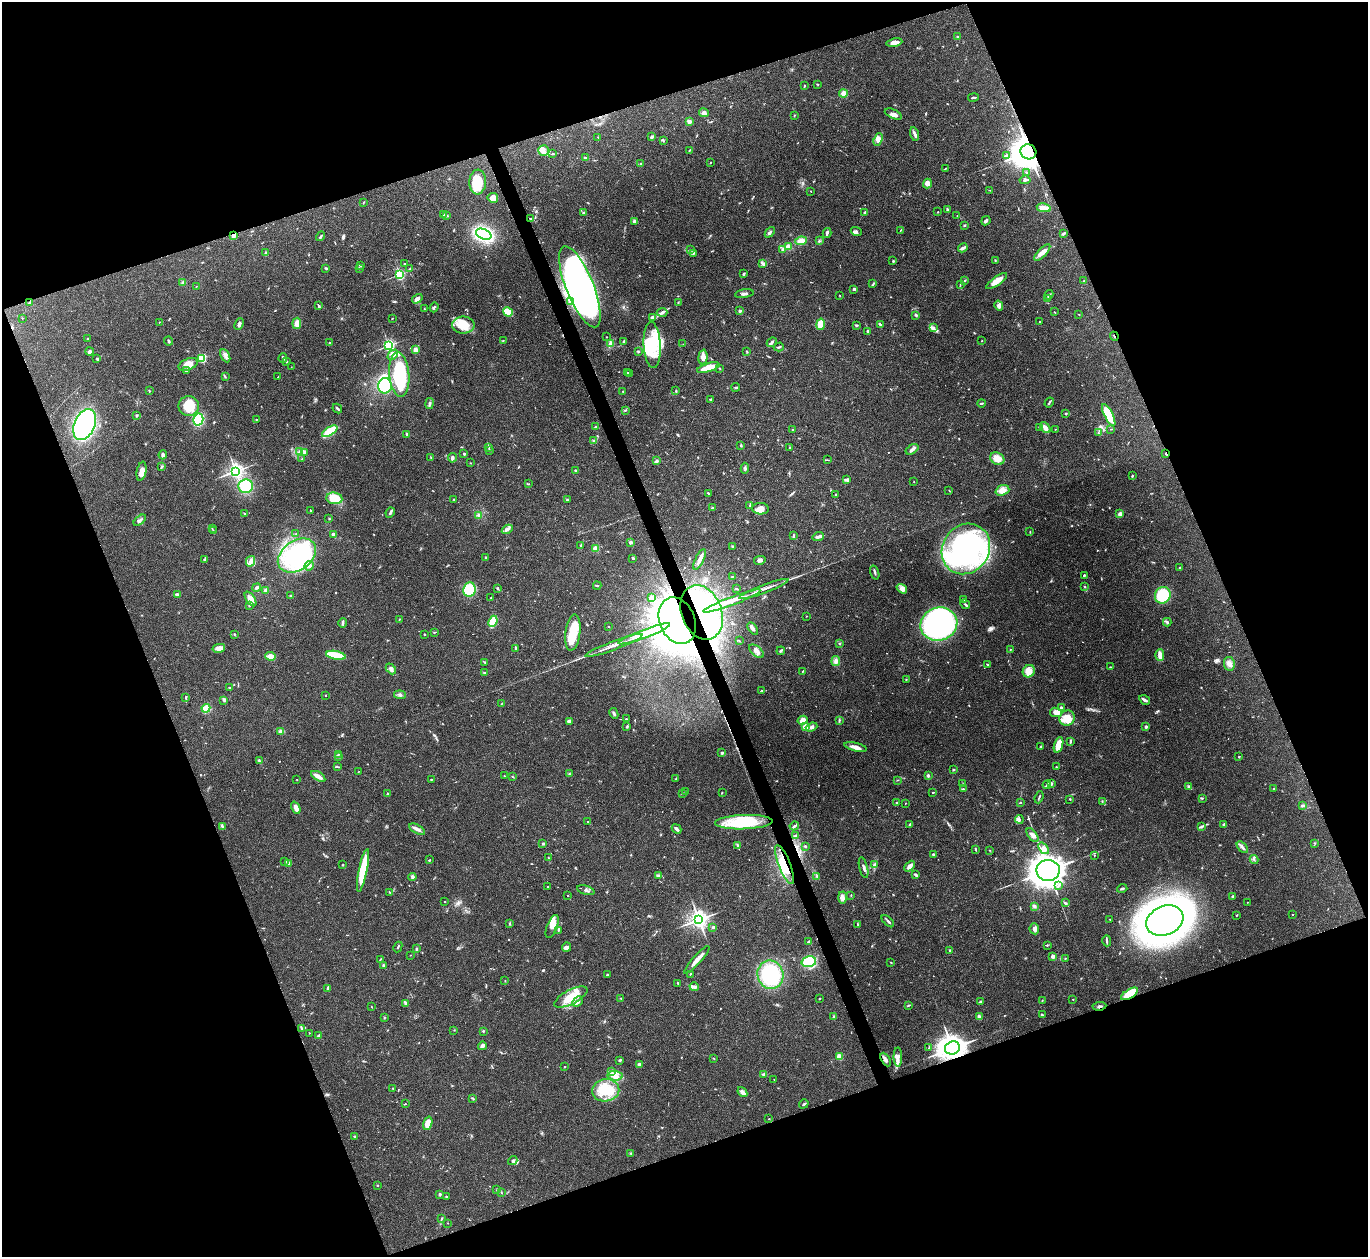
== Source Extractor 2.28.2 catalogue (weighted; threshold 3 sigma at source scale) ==
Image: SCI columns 1-5461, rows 151-5170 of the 5463 x 5449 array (HDU 1 of 3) = the unmasked area's bounding box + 8 px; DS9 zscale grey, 4 x 4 block average (1 PNG px = mean of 4 x 4 image px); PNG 1370 x 1259 px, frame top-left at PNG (2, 2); each listed source drawn as its Kron ellipse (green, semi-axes under 4 px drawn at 4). Shown black and unused: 41% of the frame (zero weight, under 3 of 4 exposures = <1% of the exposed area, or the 3 px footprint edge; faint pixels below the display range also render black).
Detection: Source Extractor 2.28.2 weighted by HDU 2 'WHT'. Background 0.122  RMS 0.0047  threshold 0.0211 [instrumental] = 3 sigma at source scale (4.5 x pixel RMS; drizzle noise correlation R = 1.50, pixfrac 1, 0.05/0.05 arcsec/px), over >= 5 px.
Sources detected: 799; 4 too faint to see at this stretch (4 x 4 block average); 12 inside a brighter object's white glare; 8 cosmic-ray / hot-pixel residue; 1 long thin detection or spike segment (spike, bleed or trail) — neither listed nor drawn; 15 coinciding with a brighter row at this scale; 35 inside a brighter listed object's ellipse — not listed separately; of the other 724, all 500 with FLUX_AUTO >= 1.21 (the completeness limit of this list) listed and drawn (224 fainter detections not listed), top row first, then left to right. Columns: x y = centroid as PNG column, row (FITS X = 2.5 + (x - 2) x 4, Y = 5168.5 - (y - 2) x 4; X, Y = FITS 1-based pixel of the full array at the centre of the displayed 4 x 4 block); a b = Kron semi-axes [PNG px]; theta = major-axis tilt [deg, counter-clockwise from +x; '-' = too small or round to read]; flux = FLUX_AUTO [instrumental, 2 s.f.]
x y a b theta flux
957 37 2 2 - 1.4
894 42 8 3 10 24
817 84 2 2 - 2.2
804 86 2 2 - 3.3
843 94 4 3 - 18
974 97 5 2 - 5.5
704 113 5 4 - 9
893 114 9 4 -24 13
794 115 2 2 - 1.9
689 122 2 2 - 64
915 134 7 3 -76 7.8
598 137 2 2 - 1.6
652 137 3 2 - 6.9
878 139 6 4 70 16
663 141 2 2 - 1.9
690 150 3 2 - 2.5
544 151 5 5 - 11
1028 152 8 7 - 3200
553 154 4 2 - 3.2
1006 156 2 2 - 18
585 158 2 2 - 21
710 163 3 2 - 1.3
640 164 3 2 - 1.5
945 169 3 2 - 1.6
1027 172 2 2 - 1.9
1025 180 5 3 - 5.2
478 182 12 8 87 65
927 183 5 4 - 15
990 190 2 2 - 1.5
811 191 2 2 - 1.7
493 198 5 5 - 24
363 203 3 2 - 1.3
1044 208 7 3 -10 23
947 209 3 2 - 2.7
865 212 3 2 - 4.3
938 212 2 2 - 1.5
584 213 3 2 - 5.8
444 214 2 2 - 1.9
447 216 4 2 - 2.5
957 216 2 2 - 1.3
530 218 3 2 - 2.2
634 221 3 2 - 8.1
986 221 5 2 - 6.3
965 225 2 2 - 2.6
900 230 3 2 - 1.6
770 232 6 2 48 5.6
856 232 5 3 - 6.4
827 233 5 2 - 5.1
1064 233 3 2 - 3.1
484 234 8 5 -23 360
234 235 3 2 - 16
321 236 5 2 - 4
801 241 6 4 8 20
819 241 2 2 - 2
788 247 4 3 - 18
963 248 5 2 - 14
691 250 2 2 - 1.8
783 250 4 3 - 5.9
1042 252 11 4 46 17
265 253 2 2 - 4.9
693 254 2 2 - 1.7
995 260 3 2 - 1.8
893 261 3 2 - 2.1
762 263 4 3 - 4.7
404 264 2 2 - 2
360 265 3 2 - 2.8
326 268 4 2 - 3.4
359 268 3 2 - 2.5
410 269 3 2 - 3.1
399 274 2 2 - 410
744 274 3 2 - 3.6
965 281 3 2 - 2.1
997 281 12 3 36 37
1084 281 2 2 - 1.2
183 283 4 3 - 6.9
873 284 2 2 - 1.5
960 284 2 2 - 1.2
196 287 2 2 - 1.3
580 287 43 13 -68 1400
854 289 4 3 - 5.3
744 294 9 2 9 6.1
1049 295 5 2 - 3.3
840 296 2 2 - 1.5
1047 298 4 2 - 3.9
417 299 6 4 32 12
570 301 4 2 - 4.5
678 302 2 2 - 1.4
30 303 4 2 - 5.9
999 305 5 4 - 11
319 306 4 2 - 3.3
434 307 5 2 - 3.8
424 309 2 2 - 1.3
740 311 2 2 - 22
508 312 5 3 - 48
662 312 5 3 - 6.9
1054 312 2 2 - 1.2
1079 314 2 2 - 1.7
916 315 3 3 - 3.4
22 318 2 2 - 1.6
392 318 2 2 - 1.5
652 318 4 3 - 8.5
1040 321 2 2 - 1.4
159 322 2 2 - 1.5
297 323 6 4 82 14
239 324 6 3 64 7.6
821 324 6 3 81 46
880 324 4 2 - 2.9
463 325 11 8 0 53
856 325 3 2 - 2.3
933 328 4 2 - 4.9
868 331 3 2 - 4.5
1114 336 4 2 - 2.7
606 337 2 2 - 1.6
87 339 2 2 - 6.2
503 340 2 2 - 1.3
168 341 4 2 - 4.2
982 341 2 2 - 1.7
330 342 2 2 - 2.7
623 342 3 2 - 3.6
772 342 5 3 - 6.3
610 343 4 2 - 4.9
683 344 2 2 - 1.4
652 345 23 8 -87 120
389 346 2 2 - 520
779 347 5 2 - 3.4
416 350 2 2 - 25
90 351 4 3 - 5.5
639 352 2 2 - 1.3
747 352 3 2 - 2.2
393 355 6 4 46 9.1
225 356 7 3 -63 9.8
703 357 7 4 86 17
202 358 2 2 - 270
283 358 5 2 - 6.9
97 359 3 2 - 2.3
286 361 3 2 - 2
188 364 10 5 21 30
291 367 2 2 - 1.2
708 368 12 3 17 50
719 368 2 2 - 2.1
186 371 3 2 - 2
628 372 2 2 - 2.8
629 374 2 2 - 2.6
399 375 22 10 -85 240
225 377 2 2 - 2.2
278 377 2 2 - 3.9
385 386 8 7 - 100
736 387 4 2 - 3.2
149 391 2 2 - 2
623 391 2 2 - 6.7
676 391 3 2 - 2.5
711 400 4 2 - 3.1
1049 402 5 2 - 4.2
429 403 5 3 - 5.9
981 403 4 2 - 4.1
189 406 10 10 - 65
337 409 5 2 - 3.9
626 410 4 2 - 2.3
1066 413 2 2 - 12
137 415 2 2 - 17
1109 415 12 4 -63 120
198 419 6 5 - 170
256 419 2 2 - 1.4
85 425 16 10 67 620
596 427 3 2 - 2.4
1040 427 4 2 - 3.8
1045 427 6 3 -50 15
793 429 2 2 - 7.5
1055 429 2 2 - 1.3
1111 429 2 2 - 1.5
330 431 8 3 31 84
1099 433 4 2 - 2.7
407 434 2 2 - 6.7
594 441 3 2 - 2.9
741 446 2 2 - 1.9
489 447 3 2 - 2.3
790 448 2 2 - 2.5
912 449 7 3 32 8.2
490 450 2 2 - 1.4
299 452 3 3 - 4.8
305 452 3 2 - 3.3
1165 453 2 2 - 2.2
464 454 3 2 - 3
163 455 4 3 - 8.3
431 458 3 2 - 1.4
452 458 5 3 - 6.4
302 459 2 2 - 1.4
997 459 7 6 - 29
657 460 3 2 - 4.6
827 460 3 2 - 1.8
470 463 2 2 - 1.3
161 467 3 2 - 2.4
745 468 5 2 - 4.4
575 470 2 2 - 8.7
141 471 10 4 78 25
236 471 3 3 - 970
1132 476 3 2 - 3
846 480 3 3 - 4
914 482 2 2 - 1.3
528 484 3 2 - 1.3
246 486 7 7 - 89
1002 490 7 5 19 25
949 491 3 2 - 1.3
708 493 3 2 - 2.2
835 495 3 2 - 1.8
334 498 8 6 -6 62
454 499 2 2 - 2.1
567 500 2 2 - 2.4
750 505 3 2 - 1.8
712 507 3 2 - 2.5
760 509 8 5 -2 30
311 510 3 2 - 1.6
390 513 5 2 - 5.4
244 514 3 2 - 2.1
1120 514 4 3 - 11
479 515 3 2 - 3.4
329 519 2 2 - 1.9
140 520 7 2 39 8.2
212 529 2 2 - 1.9
507 529 6 3 30 7.2
214 531 3 2 - 1.4
1030 532 2 2 - 1.3
296 534 2 2 - 1.5
333 534 2 2 - 28
793 536 3 2 - 5.1
818 536 6 3 18 9.9
631 542 2 2 - 11
581 545 2 2 - 10
732 546 2 2 - 2.2
596 549 2 2 - 120
966 549 26 23 55 620
297 555 21 14 36 350
485 558 3 2 - 1.7
633 558 3 2 - 2.8
700 559 11 3 64 15
204 560 2 2 - 2.3
760 560 6 3 13 7.5
250 561 5 4 - 11
309 566 5 4 - 10
1180 567 3 2 - 1.4
875 572 7 2 -71 5.1
1084 575 2 2 - 3.3
732 576 3 2 - 2.2
597 585 4 2 - 3.1
1085 586 3 2 - 2
257 588 4 2 - 5.4
498 588 3 2 - 1.4
469 589 7 6 - 98
737 589 2 2 - 4.4
764 589 26 2 21 21
902 589 6 4 -35 14
266 590 3 2 - 9.5
178 594 3 2 - 9.8
1163 595 8 7 - 110
291 596 3 2 - 3.1
491 598 2 2 - 1.4
652 598 2 2 - 60
251 599 8 4 -56 26
964 600 4 2 - 3.6
732 601 30 2 21 58
965 604 5 3 - 5.9
249 606 2 2 - 1.8
702 612 28 20 -69 1400
807 616 2 2 - 1.3
399 619 2 2 - 1.5
493 621 6 3 67 76
677 621 24 17 -67 4600
1167 622 4 2 - 3.8
343 623 5 2 - 4.7
939 624 18 16 19 1000
608 626 2 2 - 1.3
753 629 7 3 -54 7.5
434 632 3 2 - 2.3
573 633 18 7 83 81
234 634 3 2 - 2.3
424 634 2 2 - 2.5
644 634 27 3 20 71
739 640 2 2 - 1.6
839 643 2 2 - 2.1
614 645 30 2 21 26
219 648 6 4 12 21
516 648 2 2 - 3.2
1010 649 2 2 - 1.6
756 651 9 4 -40 16
781 651 4 2 - 4.1
336 655 10 4 -11 74
1160 655 5 3 - 17
270 656 5 3 - 22
836 661 5 4 - 12
485 662 2 2 - 1.8
987 664 3 2 - 2.3
1229 664 7 5 -80 13
1110 667 2 2 - 1.8
391 669 6 3 -47 7.5
803 671 2 2 - 1.7
1029 671 6 5 - 28
485 673 2 2 - 1.8
906 679 2 2 - 1.6
230 687 2 2 - 1.7
762 690 2 2 - 1.6
326 695 2 2 - 6.2
400 695 6 2 -6 4.1
186 697 3 2 - 3
1145 700 6 2 -31 9.7
224 701 3 2 - 1.6
502 703 2 2 - 1.6
1061 707 3 2 - 3.2
206 708 4 4 - 28
1056 712 6 4 -8 14
614 713 6 2 -63 4.7
1067 718 8 7 - 41
626 719 2 2 - 2.4
802 720 5 4 - 19
839 720 3 2 - 2.9
569 721 3 3 - 8
806 726 2 2 - 120
626 727 3 2 - 2.4
812 727 6 3 21 11
1146 727 3 2 - 4.9
281 731 3 3 - 14
1070 741 3 2 - 3.9
1058 745 8 4 73 42
1041 746 3 2 - 2.6
856 747 11 3 -14 21
722 753 2 2 - 4.1
338 754 2 2 - 1.4
338 757 3 2 - 1.5
1239 757 2 2 - 2.4
259 761 4 2 - 3.5
337 766 2 2 - 2.1
1056 767 3 2 - 2.1
954 770 3 2 - 2.2
358 772 3 2 - 1.4
569 774 3 2 - 1.6
318 776 8 3 -31 18
504 776 2 2 - 1.3
928 776 3 2 - 5.9
513 777 3 2 - 1.7
676 778 3 2 - 1.5
431 779 2 2 - 1.3
297 780 2 2 - 2.3
897 780 3 2 - 1.7
963 784 2 2 - 1.4
1051 784 3 2 - 4.5
1047 785 4 2 - 3.7
1189 787 3 2 - 2.9
963 789 3 2 - 2.7
1274 789 2 2 - 1.2
685 792 2 2 - 1.5
722 792 2 2 - 1.8
933 792 2 2 - 7.7
683 793 3 2 - 2.5
387 794 3 2 - 2.2
1039 797 6 2 71 3.4
1202 798 3 2 - 1.6
1070 799 2 2 - 2.5
1102 801 2 2 - 2.3
896 802 2 2 - 2
905 803 2 2 - 1.3
1020 803 2 2 - 2.1
1303 805 2 2 - 2.5
296 808 6 3 -66 22
1019 819 4 2 - 5.6
588 821 2 2 - 1.3
744 822 29 7 2 130
910 824 3 2 - 3
1224 824 2 2 - 18
222 826 4 2 - 3.7
794 826 5 2 - 4.8
1202 827 4 2 - 5.4
417 829 9 3 -29 11
677 829 5 2 - 10
1032 835 8 3 -53 13
796 836 3 2 - 6.5
1315 843 2 2 - 1.3
543 844 3 2 - 3.9
737 845 3 2 - 2.6
805 846 2 2 - 3.9
1242 847 7 3 -50 8.1
1043 848 6 4 -53 9.9
975 849 3 2 - 2.4
989 850 2 2 - 1.4
933 854 3 2 - 3.4
1094 855 2 2 - 1.9
548 858 3 2 - 1.6
1254 859 4 3 - 4.9
429 860 3 2 - 2.5
285 861 3 2 - 2.6
288 863 4 2 - 8.3
784 864 21 6 -68 61
343 865 3 2 - 2
875 865 4 3 - 7.3
910 866 6 4 47 15
864 868 10 2 -76 8.8
363 870 22 4 78 130
1048 870 11 10 - 3900
916 875 4 2 - 4.9
659 876 4 3 - 4.9
817 876 3 2 - 3.5
412 877 4 2 - 4.3
1058 885 4 2 - 3.9
547 886 2 2 - 2.2
1122 888 5 2 - 5.8
586 890 9 3 -16 7.5
389 892 3 2 - 1.5
567 895 2 2 - 2
851 895 2 2 - 1.6
1233 897 3 3 - 3.5
843 898 6 3 -87 11
445 902 2 2 - 1.7
1247 902 2 2 - 1.7
1065 903 3 2 - 3.6
1034 906 3 3 - 5.2
1292 914 2 2 - 1.9
1237 915 3 2 - 1.6
1110 919 3 2 - 1.7
699 920 4 3 - 1300
888 921 8 2 -45 5.4
1165 921 19 14 24 1400
509 924 2 2 - 1.7
858 924 3 2 - 2.2
552 927 12 5 69 21
713 927 2 2 - 17
1034 929 5 5 - 10
558 930 3 2 - 2.9
808 941 3 3 - 2.8
1107 941 6 2 -89 4.2
1047 945 2 2 - 1.9
398 947 5 2 - 3.3
567 947 4 3 - 6.5
416 949 3 2 - 3.2
950 951 2 2 - 17
410 955 2 2 - 1.5
1053 956 2 2 - 13
380 959 4 2 - 2.1
1065 959 3 2 - 1.5
697 960 18 2 48 24
809 962 7 5 13 91
891 962 2 2 - 1.6
383 965 3 2 - 2.3
607 974 2 2 - 1.3
690 974 3 2 - 2
770 975 14 13 - 320
505 981 2 2 - 1.3
678 983 3 2 - 3.5
694 987 5 3 - 6.5
327 988 4 2 - 3.5
1130 994 9 4 31 80
571 997 18 7 27 71
621 998 3 2 - 1.4
820 998 2 2 - 2.3
1073 999 2 2 - 1.2
1042 1001 3 2 - 1.6
577 1002 6 3 45 7.3
980 1002 3 2 - 2.4
406 1003 4 3 - 5.6
908 1005 3 2 - 2.6
1099 1006 7 2 7 4.9
372 1007 2 2 - 1.3
1042 1015 3 2 - 4.9
384 1017 3 2 - 1.5
834 1017 4 3 - 3.8
979 1017 4 3 - 5.1
302 1029 3 3 - 5.3
454 1030 2 2 - 1.4
483 1031 2 2 - 2.2
309 1033 2 2 - 1.9
318 1036 4 3 - 4.3
482 1046 4 3 - 11
929 1048 2 2 - 1.7
952 1048 7 6 - 2100
839 1056 2 2 - 120
898 1057 9 4 -90 13
713 1058 2 2 - 1.5
886 1059 7 3 -60 7.7
620 1060 3 2 - 3.1
639 1064 3 3 - 5.2
565 1067 3 2 - 1.7
612 1071 2 2 - 2.4
764 1074 4 2 - 4
615 1076 7 4 -5 19
774 1079 2 2 - 1.8
393 1088 3 2 - 2.2
606 1090 13 11 8 71
742 1092 5 3 - 14
473 1098 3 2 - 2.3
405 1104 2 2 - 1.5
804 1104 5 2 - 3.6
769 1119 2 2 - 1.5
428 1123 7 4 73 37
354 1136 2 2 - 4
631 1153 3 2 - 1.7
513 1161 5 2 - 4.2
377 1185 2 2 - 2.6
497 1190 2 2 - 2.5
501 1192 3 2 - 1.4
439 1194 4 2 - 3.1
446 1197 3 2 - 2.9
441 1219 3 2 - 3
447 1223 2 2 - 1.2
Overlapping masked pixels (flux is a lower limit): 11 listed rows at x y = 1028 152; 234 235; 580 287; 1114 336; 1165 453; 702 612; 677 621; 784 864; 1130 994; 1099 1006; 952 1048
Diffuse or blended objects may show on this block-average render without a row.